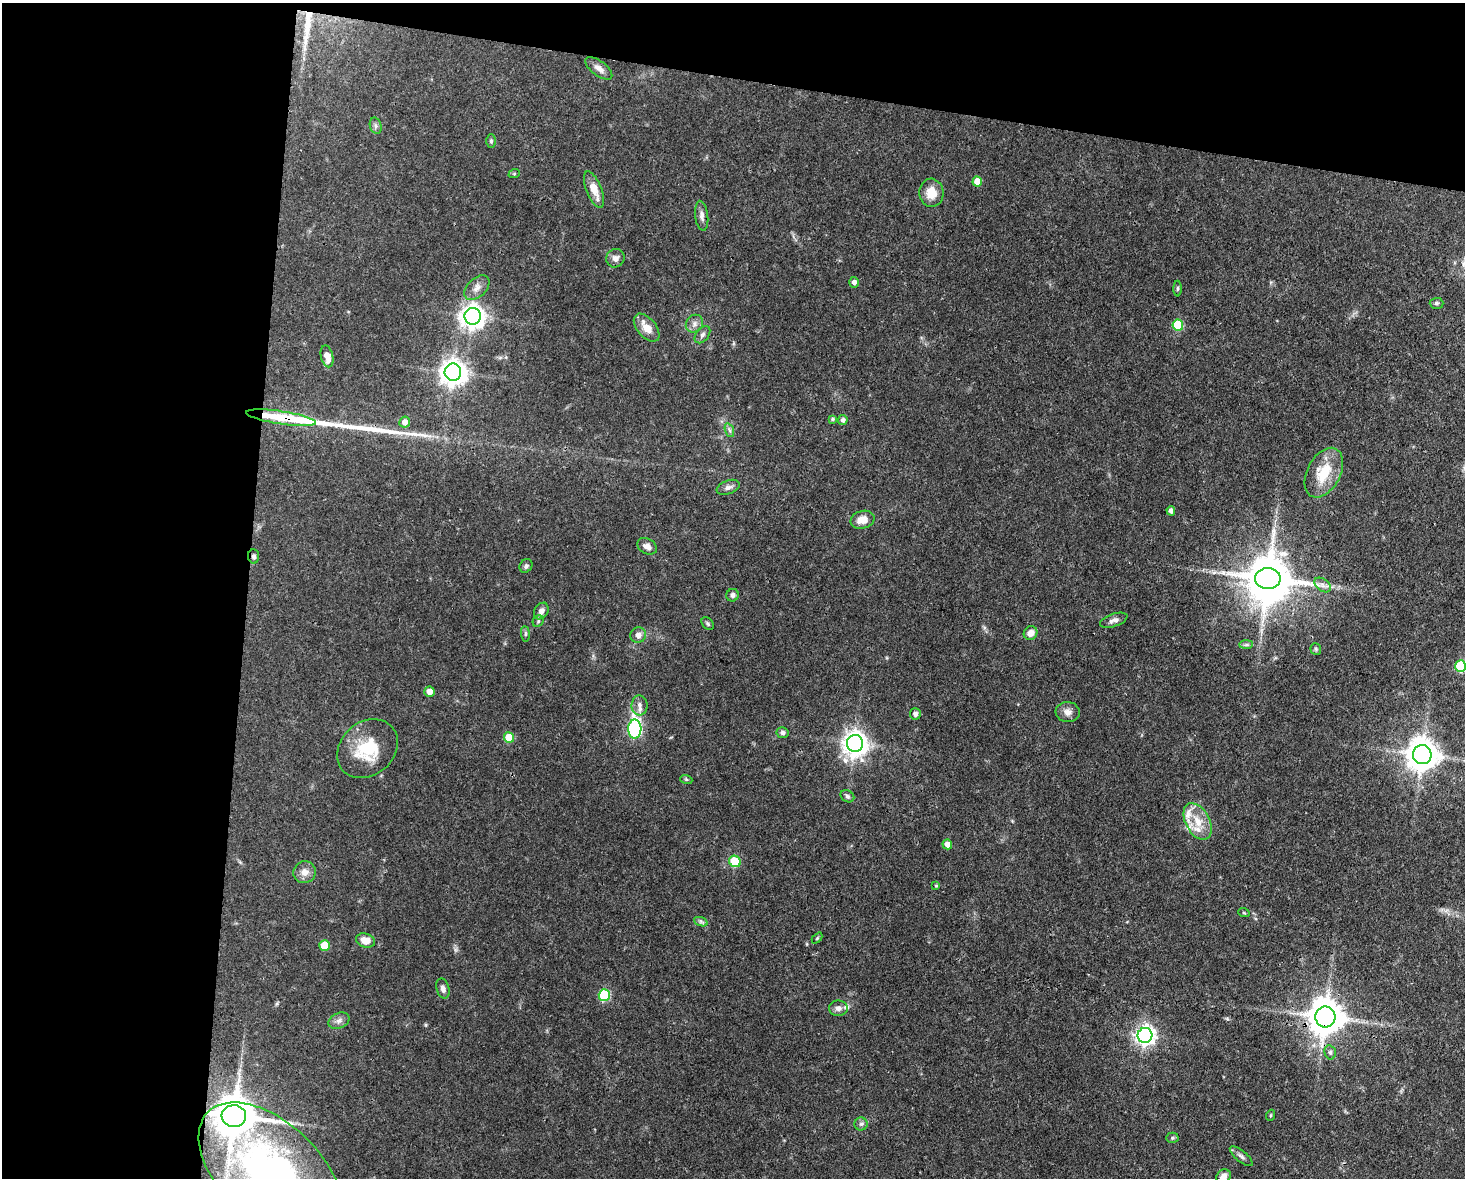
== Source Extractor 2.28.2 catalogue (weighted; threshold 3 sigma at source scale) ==
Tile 1 of 3 x 4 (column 1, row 1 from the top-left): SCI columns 225-1687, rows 3529-4704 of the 4725 x 4704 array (HDU 1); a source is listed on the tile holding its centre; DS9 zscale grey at full resolution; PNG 1467 x 1180 px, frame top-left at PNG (2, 3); each listed source drawn as its Kron ellipse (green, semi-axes under 4 px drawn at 4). Shown black and unused: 24% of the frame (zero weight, under 3 of 4 exposures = <1% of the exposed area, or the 3 px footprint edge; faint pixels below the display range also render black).
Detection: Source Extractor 2.28.2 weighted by HDU 2 'WHT'; one run over the whole footprint, this tile lists its part. Background 0.0737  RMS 0.004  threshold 0.0182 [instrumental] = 3 sigma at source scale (4.5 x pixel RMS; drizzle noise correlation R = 1.50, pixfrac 1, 0.05/0.05 arcsec/px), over >= 5 px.
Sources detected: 90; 1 inside a brighter object's white glare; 3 long thin detections or spike segments (spike, bleed or trail) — neither listed nor drawn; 5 inside a brighter listed object's ellipse — not listed separately; the other 81 listed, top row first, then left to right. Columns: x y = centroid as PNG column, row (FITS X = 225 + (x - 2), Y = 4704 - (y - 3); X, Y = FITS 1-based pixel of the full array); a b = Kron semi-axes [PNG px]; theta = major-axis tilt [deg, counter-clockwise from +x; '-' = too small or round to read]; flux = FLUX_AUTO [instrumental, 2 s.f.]
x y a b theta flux
599 68 16 7 -37 2.7
376 126 8 5 -74 1.1
491 141 6 4 -90 0.72
514 174 6 4 19 0.44
977 181 5 4 - 5.5
594 190 19 7 -68 5.6
931 193 14 12 -86 6.5
702 216 15 6 -83 2
615 258 9 9 - 2.2
854 282 5 5 - 1.7
477 288 15 9 45 3.1
1177 289 8 4 89 0.6
1436 303 7 5 0 0.89
473 316 8 8 - 330
694 324 9 8 - 2
1178 325 6 5 - 23
647 328 16 9 -50 5.5
702 335 10 6 51 1.2
327 356 11 6 -76 4.1
453 372 8 8 - 410
281 418 35 6 -8 23
833 419 4 4 - 0.73
843 420 5 5 - 1.2
405 422 5 5 - 2.6
729 430 7 4 -70 0.95
1324 473 27 16 62 14
728 487 12 6 21 1.7
1171 511 4 4 - 1.6
863 520 12 9 15 4.8
647 546 10 7 -29 2.3
254 556 7 5 -83 1
526 566 7 6 - 1
1268 579 13 10 0 1700
1323 585 9 6 -37 1.7
733 595 6 6 - 1.1
541 611 9 6 56 2.4
1114 620 14 6 19 1.9
538 621 6 5 - 0.72
708 623 7 5 -51 0.82
1031 633 7 6 - 3.4
525 634 8 4 -83 0.69
638 635 8 7 - 2.1
1246 645 7 4 1 0.82
1316 649 6 5 - 0.69
1461 666 6 5 - 28
429 692 5 5 - 3.1
640 705 10 8 -88 2
1068 712 12 10 -7 2.6
915 714 6 5 - 1.4
635 729 9 6 89 62
783 733 6 5 - 1.1
509 737 5 5 - 9.1
855 743 8 8 - 340
367 749 33 26 41 17
1422 755 9 9 - 730
686 779 6 4 -19 0.55
847 796 7 5 -32 0.9
1198 821 20 12 -62 7.8
947 844 5 5 - 3.4
735 861 6 5 - 14
305 872 11 11 - 3.4
936 886 4 3 - 0.42
1244 913 6 3 -19 0.39
701 922 7 4 -19 0.88
817 938 6 4 46 0.54
365 940 10 7 -17 5
325 946 5 5 - 10
443 989 10 6 -75 1.8
604 995 6 5 - 30
838 1008 9 7 2 1.9
1325 1017 10 10 - 990
339 1021 11 7 25 1.9
1145 1035 7 7 - 190
1330 1052 7 5 -76 0.99
1271 1115 5 3 - 0.46
234 1116 12 11 - 1600
861 1124 6 6 - 1
1172 1138 6 5 - 0.67
1241 1156 14 5 -40 1.5
270 1172 87 50 -44 150
1223 1176 8 6 37 2.5
Overlapping masked pixels (flux is a lower limit): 4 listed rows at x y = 281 418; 254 556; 1325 1017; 234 1116
Isophote crosses this tile's border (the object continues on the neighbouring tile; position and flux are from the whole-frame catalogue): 3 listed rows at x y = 1461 666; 270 1172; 1223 1176